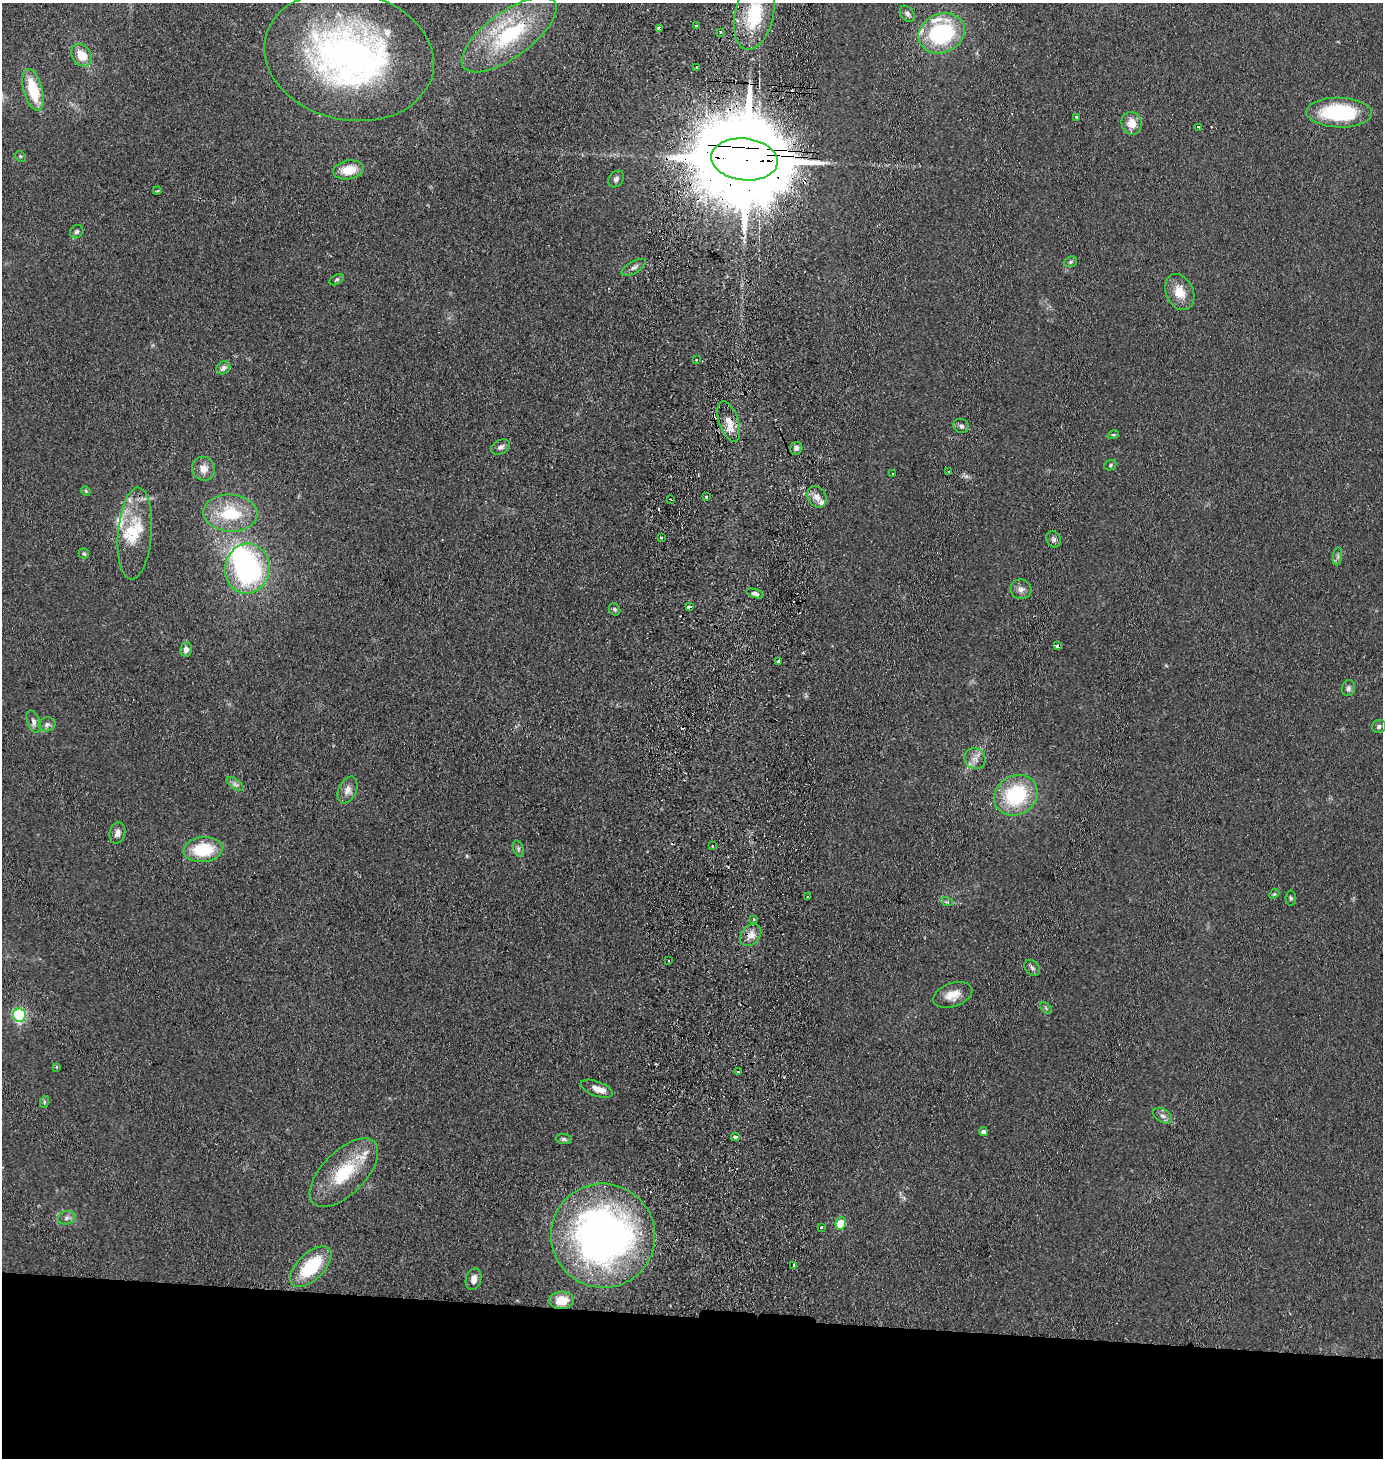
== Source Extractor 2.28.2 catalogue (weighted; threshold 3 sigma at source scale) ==
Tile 8 of 3 x 3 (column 2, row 3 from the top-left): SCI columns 1540-2920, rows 5-1460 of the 4503 x 4376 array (HDU 1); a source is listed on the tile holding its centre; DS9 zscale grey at full resolution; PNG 1385 x 1460 px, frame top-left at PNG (2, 3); each listed source drawn as its Kron ellipse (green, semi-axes under 4 px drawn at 4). Shown black and unused: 10% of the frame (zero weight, under 2 of 3 exposures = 3% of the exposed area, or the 3 px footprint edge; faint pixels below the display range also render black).
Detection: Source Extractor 2.28.2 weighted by HDU 2 'WHT'; one run over the whole footprint, this tile lists its part. Background 0.14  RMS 0.011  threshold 0.0495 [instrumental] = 3 sigma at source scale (4.5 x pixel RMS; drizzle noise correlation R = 1.50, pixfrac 1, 0.05/0.05 arcsec/px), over >= 5 px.
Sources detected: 118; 1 inside a brighter object's white glare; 11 cosmic-ray / hot-pixel residue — neither listed nor drawn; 12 inside a brighter listed object's ellipse — not listed separately; the other 94 listed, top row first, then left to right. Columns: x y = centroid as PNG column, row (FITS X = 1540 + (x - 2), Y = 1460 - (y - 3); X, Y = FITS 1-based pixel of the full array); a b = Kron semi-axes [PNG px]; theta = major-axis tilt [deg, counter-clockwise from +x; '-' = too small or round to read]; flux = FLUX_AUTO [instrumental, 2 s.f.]
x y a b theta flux
907 14 9 6 -52 3.5
754 15 35 19 77 67
696 25 3 3 - 5.8
659 29 3 3 - 89
721 33 3 3 - 2.2
942 33 24 19 24 110
509 35 56 22 36 110
81 55 12 9 -52 20
349 56 85 64 -12 480
696 67 3 2 - 1.4
33 90 21 9 -75 43
1339 113 33 15 -1 95
1076 117 3 3 - 3.6
1132 123 11 10 - 13
1198 127 3 2 - 2.7
20 156 6 4 -45 1.7
744 159 33 21 -6 28000
348 170 15 9 9 21
616 179 9 7 53 3.4
157 191 4 2 - 0.98
77 232 7 6 - 2.5
1071 262 7 5 21 2
634 267 13 6 31 4.6
337 280 8 5 30 2
1180 292 19 13 -65 20
696 359 3 2 - 1.8
223 368 7 6 - 4.8
729 421 21 9 -71 16
961 426 8 7 - 3.5
1113 435 6 3 18 1.3
500 447 10 7 21 4.4
796 448 6 5 - 3.6
1110 465 6 5 - 1.8
204 469 12 11 - 10
949 471 3 2 - 1.3
893 474 3 2 - 1.4
86 491 5 4 - 1.2
706 497 3 3 - 2.8
817 497 11 9 -58 8.6
670 499 3 2 - 1.2
230 513 27 18 -4 54
135 534 46 17 85 43
661 538 3 2 - 1.2
1054 539 8 7 - 3.5
84 553 5 5 - 1.7
1337 556 9 4 81 3
247 569 25 22 81 190
1021 589 10 10 - 6.2
755 593 9 4 -17 3.7
689 607 4 3 - 5.4
615 609 6 5 - 2.3
1057 646 4 3 - 13
186 649 7 6 - 4.8
778 661 3 3 - 3.9
1348 688 8 6 76 3.4
34 722 12 6 -69 4.3
47 724 8 7 - 4
1379 727 7 6 - 2.8
975 759 11 10 - 8
235 784 10 5 -35 3.4
348 790 14 9 64 7.8
1016 795 22 19 32 88
117 833 11 8 77 6.3
712 846 3 2 - 0.96
518 849 8 5 -71 2.5
203 850 19 12 6 50
1274 894 5 4 - 1.3
807 897 3 3 - 7
1291 898 7 5 -87 2.2
947 902 6 4 -17 1.7
754 919 3 3 - 1.4
751 935 12 9 45 9.7
668 961 3 2 - 1
1032 968 9 6 -47 3.2
953 995 20 11 18 15
1046 1008 7 4 -45 1.7
19 1015 6 6 - 180
57 1067 3 3 - 2.8
738 1072 3 3 - 1.8
597 1089 17 7 -21 8.7
44 1102 6 4 73 1.5
1163 1116 10 6 -33 4.5
983 1132 4 4 - 4.5
735 1137 4 3 - 6.6
564 1139 8 5 -6 2.8
344 1173 43 21 45 61
67 1218 9 6 13 4.2
841 1223 6 5 - 34
821 1227 3 2 - 1.3
603 1236 52 52 - 530
794 1265 3 3 - 2.2
311 1267 26 13 44 63
474 1279 11 7 75 7.5
562 1300 12 8 3 20
Overlapping masked pixels (flux is a lower limit): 6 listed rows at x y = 659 29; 509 35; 744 159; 729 421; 689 607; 1057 646
Isophote crosses this tile's border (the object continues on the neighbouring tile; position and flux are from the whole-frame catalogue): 1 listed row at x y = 754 15